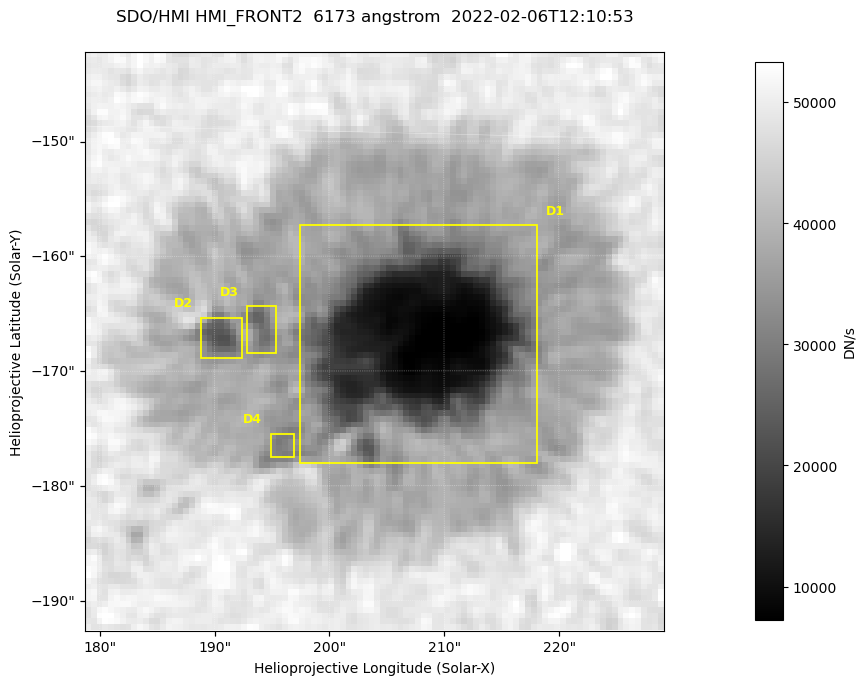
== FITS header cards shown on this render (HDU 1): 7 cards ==
TELESCOP= 'SDO/HMI '           / Telescope
INSTRUME= 'HMI_FRONT2'         / For HMI: HMI_SIDE1, HMI_FRONT2, or HMI_COMBINED
WAVELNTH=                6173. / [angstrom] Wavelength
DATE-OBS= '2022-02-06T12:10:53.600' / [ISO] Observation date {DATE__OBS}
CTYPE1  = 'HPLN-TAN'           / CTYPE1: HPLN
CTYPE2  = 'HPLT-TAN'           / CTYPE2: HPLT
BUNIT   = 'DN/s    '           / Physical Units

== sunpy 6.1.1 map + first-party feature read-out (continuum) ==
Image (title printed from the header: SDO/HMI HMI_FRONT2  6173 angstrom  2022-02-06T12:10:53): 100 x 100 px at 0.504 arcsec/px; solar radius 973 arcsec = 1931 px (partial field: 0.1% of the solar disc is inside the frame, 100% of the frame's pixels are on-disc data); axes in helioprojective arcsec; data unit DN/s (BUNIT, on the colour bar)
Orientation: roll -0.0703 deg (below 1 deg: not rotated)
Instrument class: CONTINUUM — white-light / continuum photospheric image (CONTENT/OBS_TYPE)
Dark features (sunspots / pores): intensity divided by the frame's on-disc median (partial field: no limb-darkening profile); reference = the frame's on-disc median (the 8%-of-disc-diameter window exceeds this field); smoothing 3 px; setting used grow <= 0.7, no closing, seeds <= 0.7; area >= 9 px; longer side >= 3 px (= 1.5 arcsec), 3 px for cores <= 0.7; partial field; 4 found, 4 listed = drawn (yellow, D1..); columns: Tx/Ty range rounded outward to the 2 arcsec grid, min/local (2 s.f., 1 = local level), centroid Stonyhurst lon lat
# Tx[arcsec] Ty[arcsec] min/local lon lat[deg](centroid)
D1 196..218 -178..-156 0.13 +13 -16
D2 188..194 -170..-164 0.51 +12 -16
D3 192..196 -170..-164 0.61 +12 -16
D4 194..198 -178..-174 0.68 +12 -17